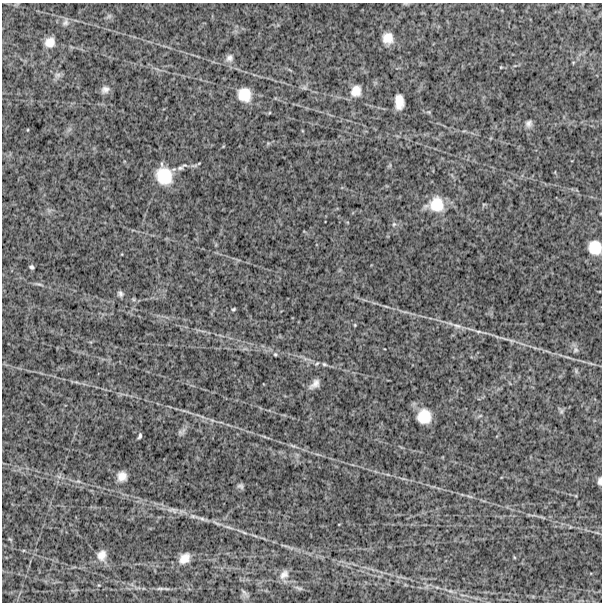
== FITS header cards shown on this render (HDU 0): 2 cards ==
NAXIS1  =                  600
NAXIS2  =                  600

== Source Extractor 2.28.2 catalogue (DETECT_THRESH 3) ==
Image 600 x 600 px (HDU 0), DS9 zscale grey, 1 PNG px = 1 image px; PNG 604 x 604 px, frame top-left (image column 1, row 600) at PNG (2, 3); no overlay
Background 1340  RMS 270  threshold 805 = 3 sigma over >= 5 px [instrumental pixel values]
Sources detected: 56; all 56 listed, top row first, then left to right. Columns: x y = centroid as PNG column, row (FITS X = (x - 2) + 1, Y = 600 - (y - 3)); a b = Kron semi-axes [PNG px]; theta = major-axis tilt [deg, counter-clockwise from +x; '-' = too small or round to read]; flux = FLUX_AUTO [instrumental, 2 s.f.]
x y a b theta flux
109 16 8 4 45 39000
65 22 11 8 62 76000
388 38 13 12 - 220000
50 42 13 12 - 180000
229 58 11 10 - 96000
501 67 4 3 - 14000
58 75 9 7 1 65000
304 88 9 4 -8 41000
105 90 11 9 27 93000
356 91 13 11 68 210000
244 95 14 13 - 350000
399 102 13 8 -86 210000
529 123 9 8 - 71000
199 163 5 3 - 16000
180 168 12 7 23 74000
164 176 19 16 -68 570000
437 204 19 17 -84 450000
484 204 6 4 18 19000
394 224 6 5 - 32000
595 247 15 14 - 340000
31 267 4 4 - 32000
39 284 13 3 -11 45000
120 294 8 7 - 54000
386 306 9 3 -21 32000
233 309 4 3 - 23000
355 325 4 4 - 16000
457 326 13 6 -9 93000
478 331 10 4 -5 47000
511 340 10 4 -1 45000
576 350 8 7 - 55000
275 354 5 4 - 21000
324 364 6 5 - 31000
315 384 15 8 42 120000
561 411 7 5 61 34000
424 416 15 14 - 380000
480 416 6 3 19 23000
212 420 6 4 -18 32000
180 432 9 6 -19 46000
140 436 5 3 - 34000
293 446 12 3 -15 44000
122 476 10 9 - 160000
78 481 6 4 -41 29000
600 481 8 4 87 55000
240 486 8 7 - 50000
470 496 10 3 -21 33000
173 510 18 7 -13 130000
201 519 25 5 -16 140000
229 527 16 4 -21 82000
10 539 7 3 -36 19000
102 555 14 11 73 170000
184 558 14 10 43 190000
284 574 14 9 46 120000
160 588 12 4 0 48000
299 588 13 4 -18 41000
451 591 7 5 -10 38000
244 592 11 4 -50 49000
At the frame edge (FLAGS 8, measured only in part): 2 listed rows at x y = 595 247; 600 481